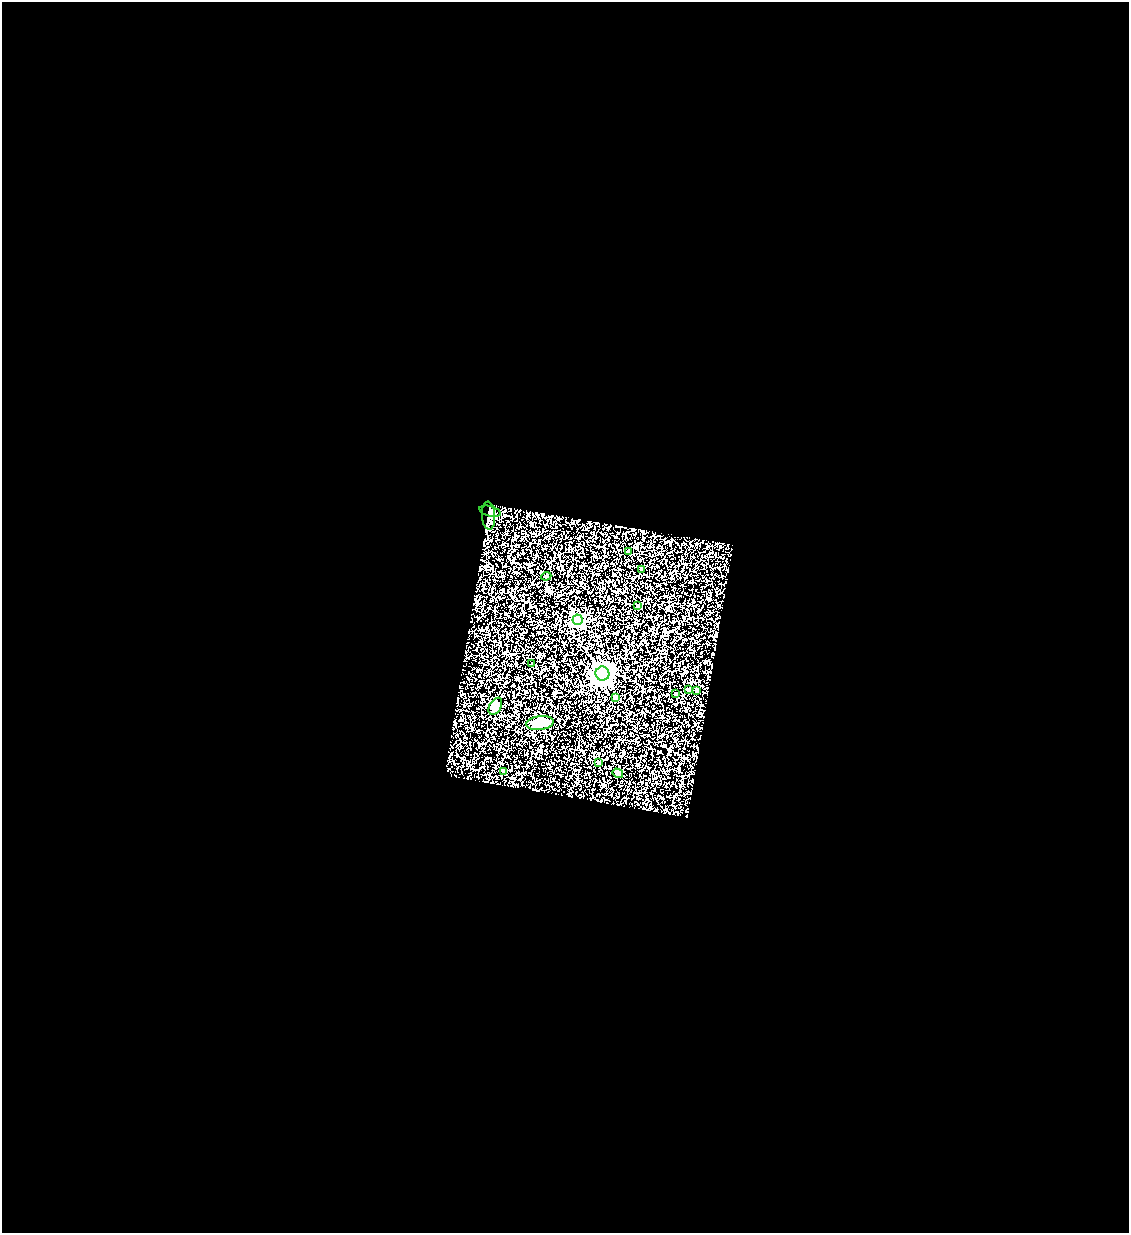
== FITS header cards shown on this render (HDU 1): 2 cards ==
NAXIS1  =                 1127
NAXIS2  =                 1231

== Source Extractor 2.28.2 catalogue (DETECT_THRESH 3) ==
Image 1127 x 1231 px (HDU 1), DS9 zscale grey, 1 PNG px = 1 image px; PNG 1131 x 1235 px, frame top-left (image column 1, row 1231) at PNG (2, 2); each listed source drawn as its Kron ellipse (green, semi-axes under 4 px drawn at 4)
Background 1.4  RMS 0.12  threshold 0.358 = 3 sigma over >= 5 px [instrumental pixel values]
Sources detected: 18; all 18 listed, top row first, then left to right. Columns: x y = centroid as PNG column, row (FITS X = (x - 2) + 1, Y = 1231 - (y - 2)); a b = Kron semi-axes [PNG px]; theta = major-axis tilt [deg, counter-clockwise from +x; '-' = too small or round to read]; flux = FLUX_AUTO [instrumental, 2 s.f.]
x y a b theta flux
490 511 11 5 -15 23
489 516 14 6 -87 37
628 551 3 3 - 10
642 570 3 3 - 8
546 576 5 4 - 9.1
638 605 3 2 - 5.1
578 620 5 5 - 750
532 663 3 2 - 6
602 674 7 7 - 4500
689 690 4 3 - 19
696 690 3 2 - 5.2
676 694 3 3 - 24
616 697 4 4 - 23
495 706 9 5 60 41
540 723 14 7 6 150
599 763 4 3 - 7
503 772 3 3 - 12
618 773 5 4 - 19